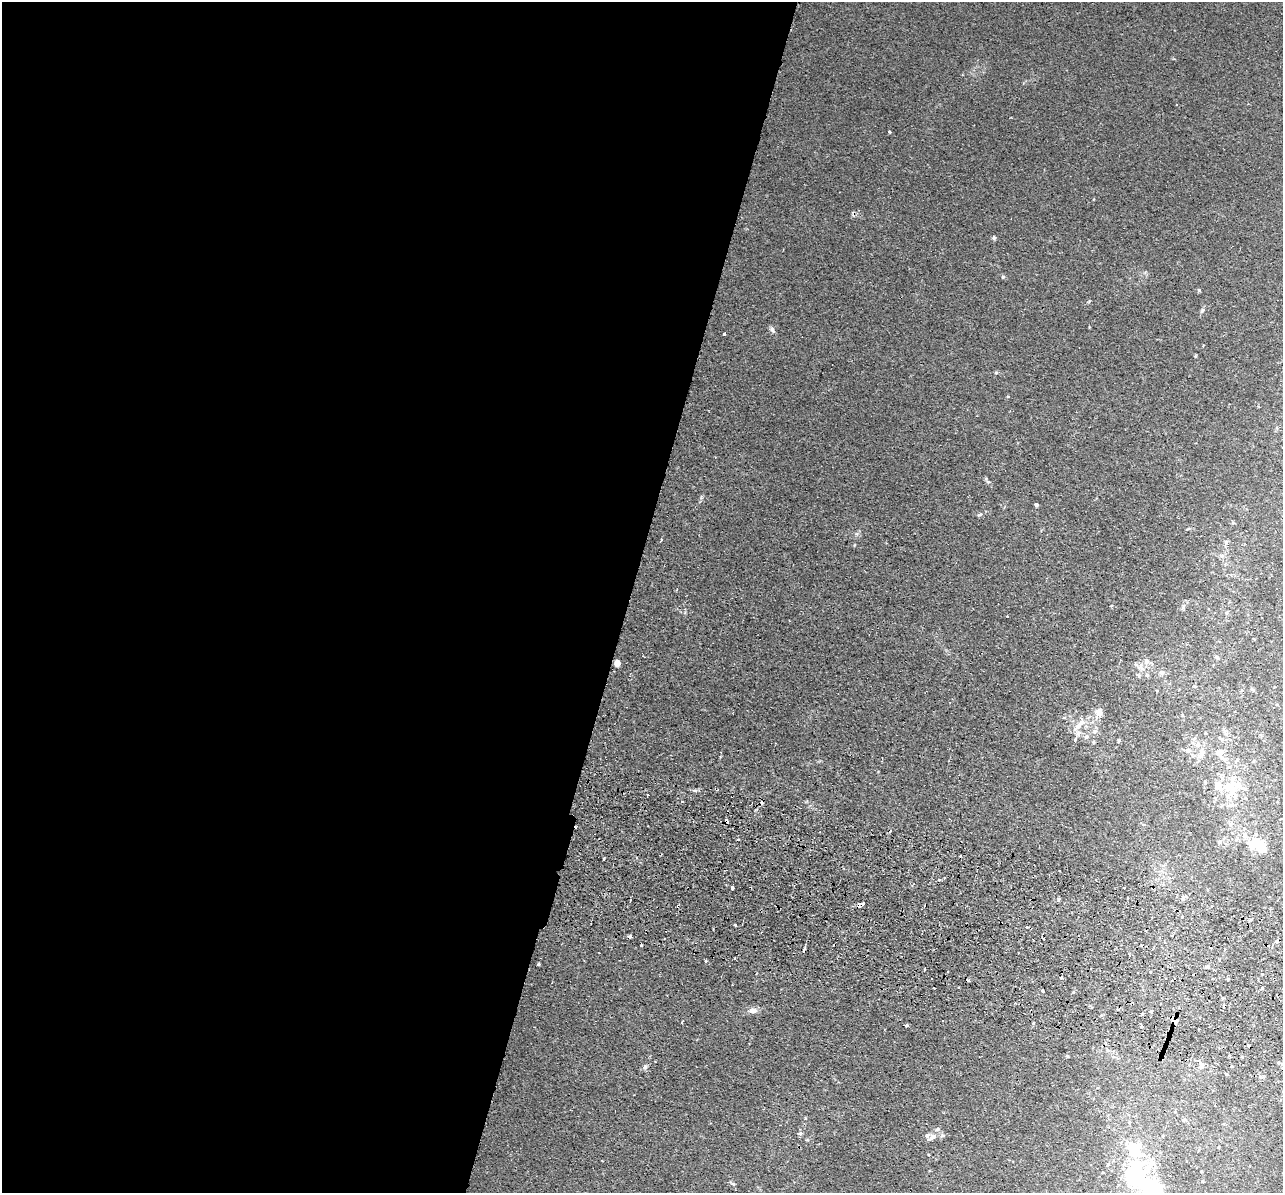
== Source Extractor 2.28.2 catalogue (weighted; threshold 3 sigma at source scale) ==
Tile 5 of 4 x 4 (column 1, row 2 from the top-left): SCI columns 18-1298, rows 2692-3882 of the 5159 x 5259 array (HDU 1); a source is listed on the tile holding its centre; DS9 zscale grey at full resolution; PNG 1285 x 1195 px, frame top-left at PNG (2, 2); no overlay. Shown black and unused: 49% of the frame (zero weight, under 2 of 3 exposures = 3% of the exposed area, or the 3 px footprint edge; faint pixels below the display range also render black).
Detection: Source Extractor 2.28.2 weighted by HDU 2 'WHT'; one run over the whole footprint, this tile lists its part. Background 0.0203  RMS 0.0052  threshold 0.0234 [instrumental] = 3 sigma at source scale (4.5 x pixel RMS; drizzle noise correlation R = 1.50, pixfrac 1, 0.05/0.05 arcsec/px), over >= 5 px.
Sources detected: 106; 8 inside a brighter object's white glare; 18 cosmic-ray / hot-pixel residue — not listed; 7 inside a brighter listed object's ellipse — not listed separately; the other 73 listed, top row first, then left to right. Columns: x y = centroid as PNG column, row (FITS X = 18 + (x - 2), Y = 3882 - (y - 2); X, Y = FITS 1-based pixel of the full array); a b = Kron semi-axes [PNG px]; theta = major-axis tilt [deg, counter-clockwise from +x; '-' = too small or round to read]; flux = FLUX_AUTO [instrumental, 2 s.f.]
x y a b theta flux
890 132 4 3 - 0.63
994 238 4 4 - 1
1003 277 5 4 - 0.56
1199 290 4 3 - 0.53
1202 310 6 4 88 0.84
773 330 9 5 -76 1.3
724 333 3 3 - 0.77
996 372 5 4 - 0.63
988 482 6 4 -19 0.8
1036 505 4 3 - 1.3
980 515 8 2 21 0.6
1233 523 5 4 - 0.58
661 540 4 2 - 0.59
1183 607 9 5 76 1.3
1007 616 2 2 - 0.46
1217 657 7 4 -38 0.9
1146 661 8 6 74 2
617 663 4 4 - 6.9
1139 675 6 5 - 0.86
1147 675 5 5 - 0.89
1253 689 6 4 -41 0.93
1099 712 10 8 -72 3.5
1081 722 14 8 46 4.3
1095 731 6 4 45 1
1221 738 10 4 -20 1.4
1075 739 5 3 - 2.1
1119 740 5 4 - 0.64
1188 750 8 6 -7 1.6
1201 753 17 9 72 4.9
1219 753 9 9 - 3.6
1238 784 29 14 -38 11
1217 785 14 10 -71 4.3
1231 824 7 5 68 1.5
1245 835 9 6 -79 2.2
738 839 3 2 - 1.4
1219 842 6 5 - 1.2
1262 847 15 13 -61 7.9
944 878 3 3 - 0.67
732 888 3 3 - 4.4
1123 888 3 2 - 0.6
1183 898 7 5 37 1.5
863 904 6 3 8 4.9
678 906 4 2 - 0.69
735 925 3 2 - 0.84
1027 927 3 2 - 0.8
630 937 4 3 - 2
1276 941 4 3 - 4.8
641 945 3 3 - 1
735 958 3 2 - 0.53
705 961 3 3 - 0.7
538 964 3 3 - 0.58
1207 967 8 3 -5 0.95
925 969 3 2 - 0.83
1228 979 3 3 - 0.63
1043 991 4 3 - 1.5
1074 992 5 3 - 0.54
753 1011 11 7 5 2.8
942 1020 3 2 - 0.71
1175 1021 5 3 - 51
682 1022 3 2 - 0.92
907 1025 3 3 - 1
1067 1056 4 4 - 0.53
1202 1065 6 5 - 2.5
1232 1066 3 3 - 3.5
645 1067 6 5 - 1
1226 1073 4 2 - 0.53
1184 1120 5 4 - 0.73
800 1133 6 5 - 1
931 1138 12 6 38 2.3
1134 1147 12 10 4 12
1218 1147 4 2 - 0.41
1140 1179 30 20 12 24
733 1184 6 4 -18 0.71
Overlapping masked pixels (flux is a lower limit): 6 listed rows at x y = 863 904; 678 906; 630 937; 1276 941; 1175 1021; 1232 1066
Unlisted compact peaks at least as high as the median listed source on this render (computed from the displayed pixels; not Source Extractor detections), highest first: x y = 1089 301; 695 790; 1195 356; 604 859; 1008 396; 805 1118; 1089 327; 856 534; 807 1140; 685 612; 854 545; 701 498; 1093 199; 720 757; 928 1155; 1203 345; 807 801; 1111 606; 878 771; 1011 117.